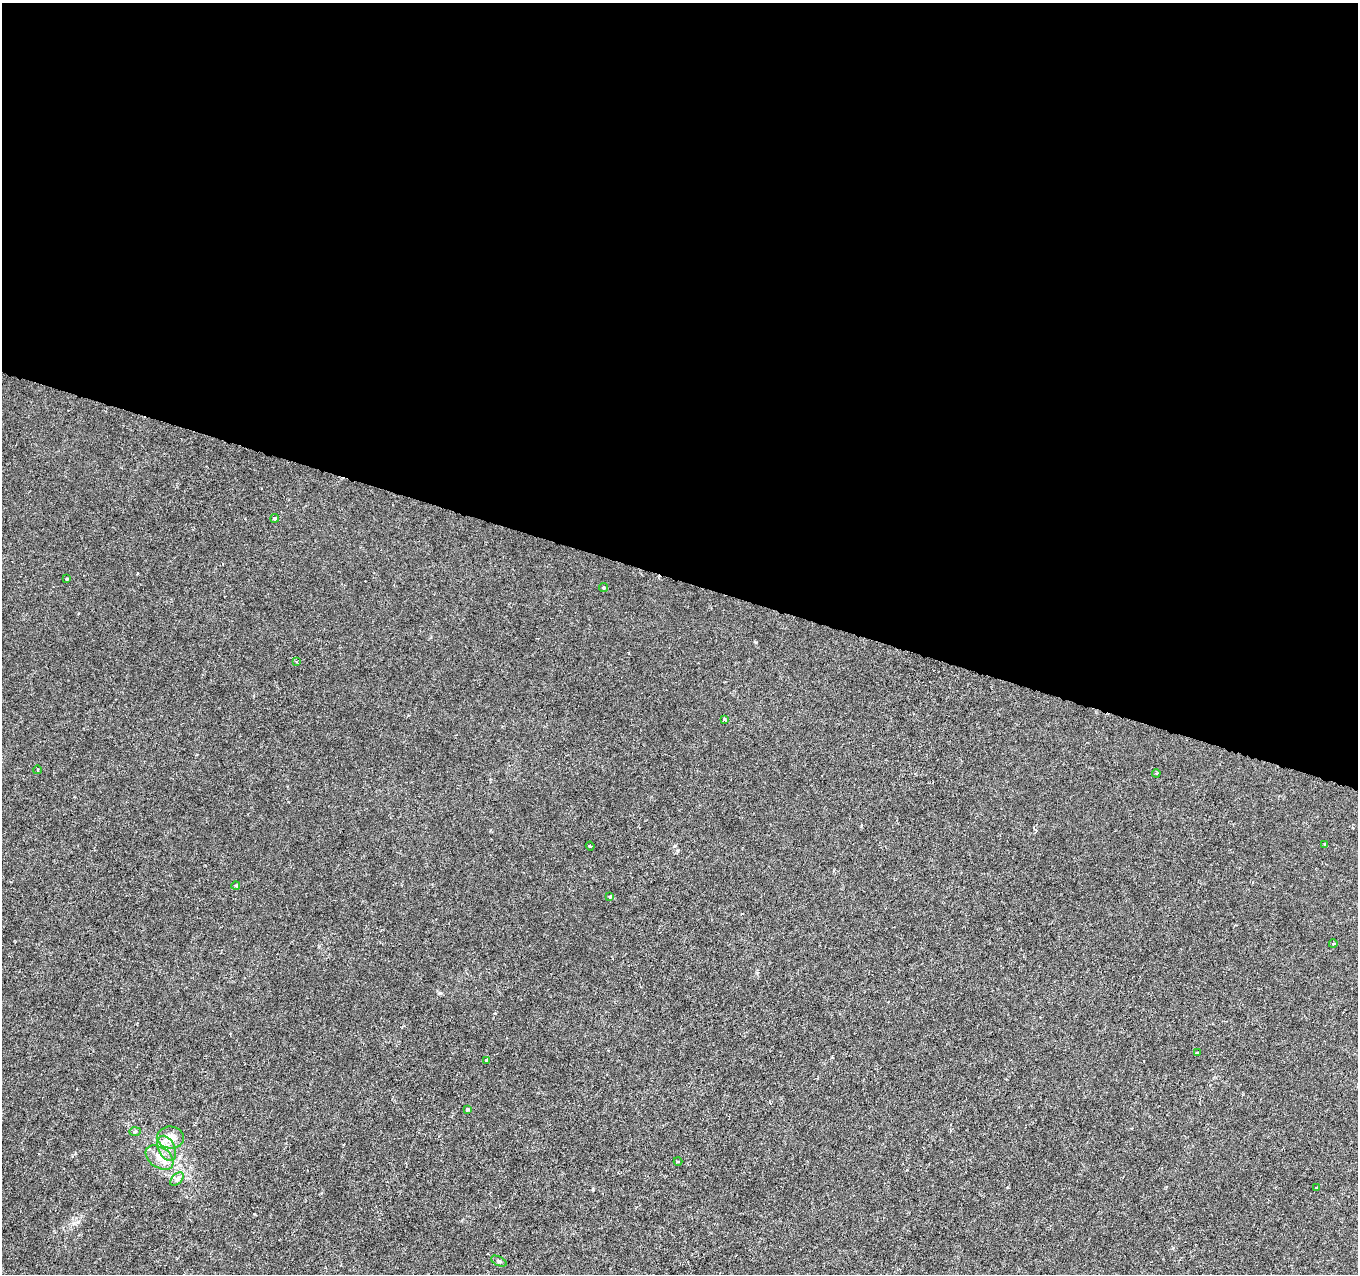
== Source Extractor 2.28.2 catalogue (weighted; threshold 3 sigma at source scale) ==
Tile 3 of 4 x 4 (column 3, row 1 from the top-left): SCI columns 2713-4068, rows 4032-5303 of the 5432 x 5583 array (HDU 1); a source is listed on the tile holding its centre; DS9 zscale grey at full resolution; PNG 1360 x 1276 px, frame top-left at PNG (2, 3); each listed source drawn as its Kron ellipse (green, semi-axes under 4 px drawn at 4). Shown black and unused: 45% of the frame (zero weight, under 3 of 6 exposures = <1% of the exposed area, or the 3 px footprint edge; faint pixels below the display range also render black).
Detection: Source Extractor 2.28.2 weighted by HDU 2 'WHT'; one run over the whole footprint, this tile lists its part. Background -1.38e-05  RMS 0.0013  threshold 0.00512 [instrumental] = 3 sigma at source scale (4.09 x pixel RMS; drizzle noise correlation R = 1.36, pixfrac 0.8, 0.0396/0.0396 arcsec/px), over >= 5 px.
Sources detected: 23; all 23 listed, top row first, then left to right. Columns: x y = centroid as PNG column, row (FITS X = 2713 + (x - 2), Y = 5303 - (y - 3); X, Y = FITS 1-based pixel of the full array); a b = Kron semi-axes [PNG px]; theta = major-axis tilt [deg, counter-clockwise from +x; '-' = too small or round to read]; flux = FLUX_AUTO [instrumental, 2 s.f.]
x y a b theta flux
275 518 4 4 - 0.38
67 579 3 3 - 0.13
604 588 4 4 - 0.21
296 661 3 3 - 0.12
724 720 4 3 - 0.21
37 770 4 2 - 0.085
1156 773 4 3 - 0.1
1325 844 4 3 - 0.094
590 846 4 3 - 0.11
236 886 4 3 - 0.1
610 896 4 3 - 0.15
1333 944 4 3 - 0.095
1198 1053 3 3 - 0.33
486 1060 3 3 - 0.15
467 1109 3 3 - 0.26
135 1132 6 4 2 0.16
171 1138 13 11 -5 1.5
166 1148 13 8 -63 1
160 1157 15 10 -35 1.5
678 1161 4 3 - 0.17
177 1179 8 5 45 0.31
1316 1188 3 3 - 0.15
499 1261 8 4 -25 0.23
Unlisted compact peaks at least as high as the median listed source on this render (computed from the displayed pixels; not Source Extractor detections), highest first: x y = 439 993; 756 642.